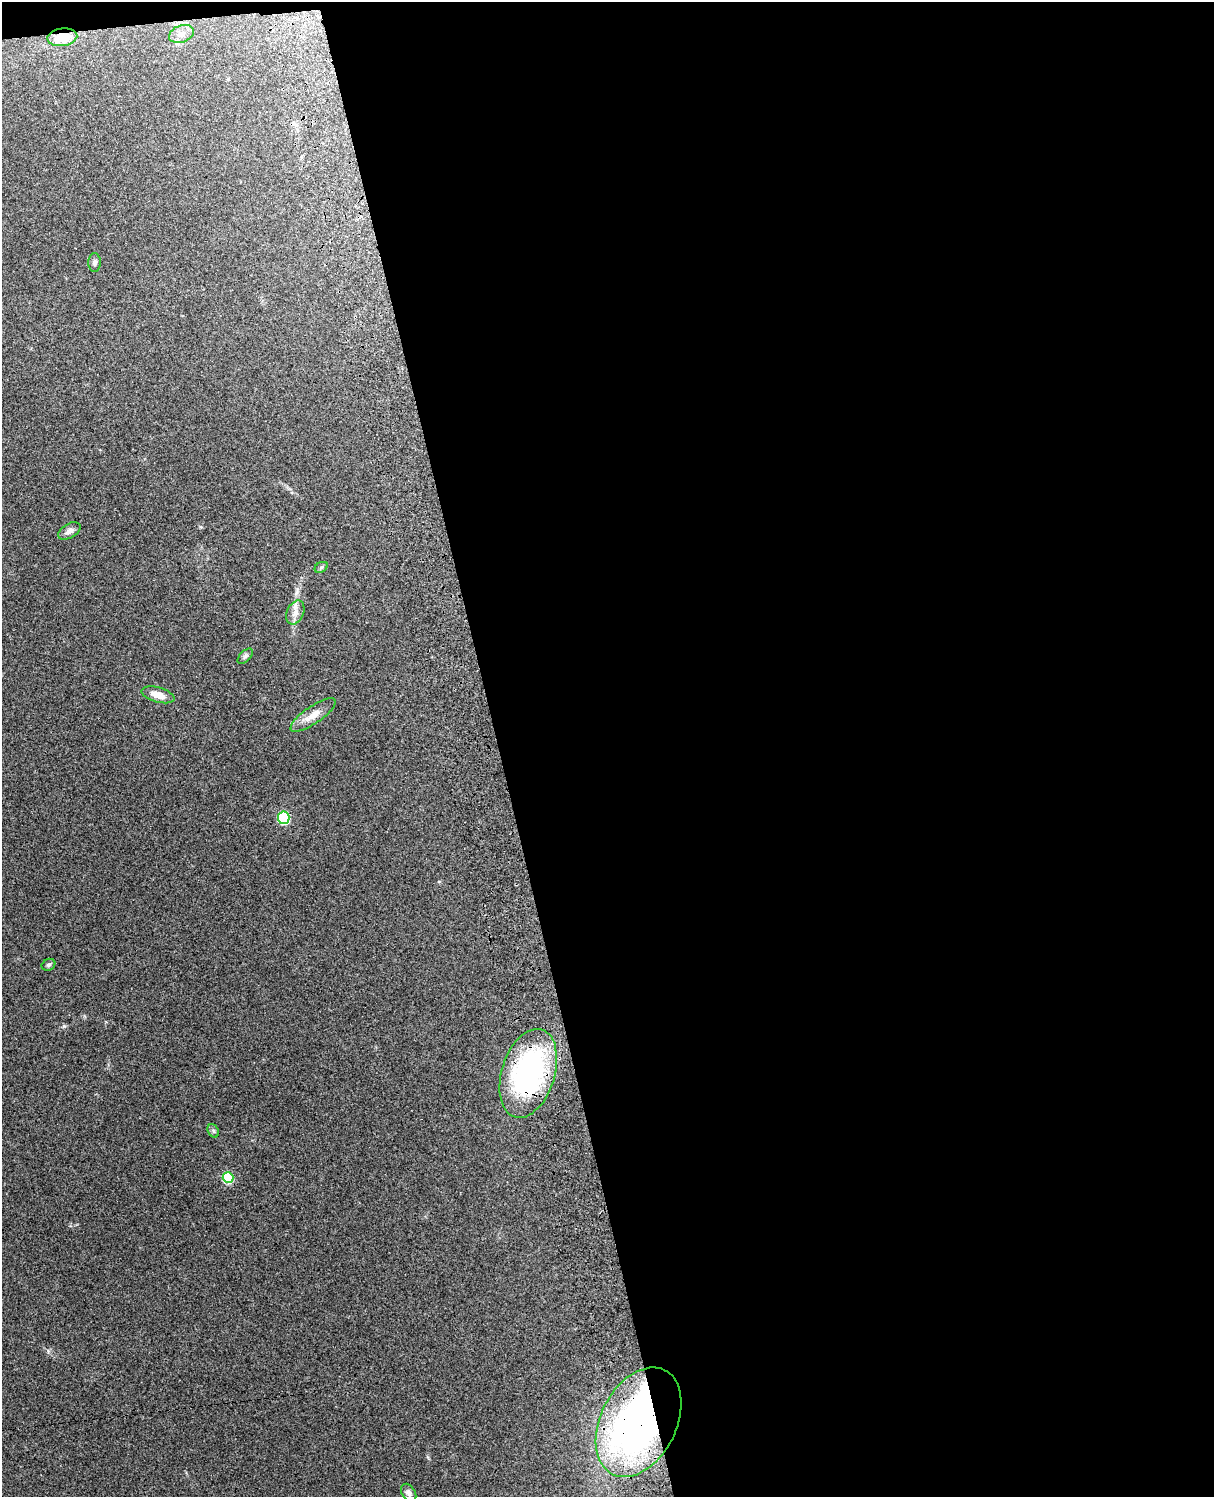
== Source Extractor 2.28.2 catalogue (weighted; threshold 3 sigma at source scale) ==
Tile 4 of 4 x 3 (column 4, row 1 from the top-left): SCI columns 3756-4967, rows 3156-4650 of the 5087 x 4928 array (HDU 1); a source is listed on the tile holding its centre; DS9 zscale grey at full resolution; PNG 1216 x 1499 px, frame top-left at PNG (2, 2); each listed source drawn as its Kron ellipse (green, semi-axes under 4 px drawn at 4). Shown black and unused: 59% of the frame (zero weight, under 3 of 4 exposures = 6% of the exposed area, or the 3 px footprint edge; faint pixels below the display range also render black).
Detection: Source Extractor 2.28.2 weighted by HDU 2 'WHT'; one run over the whole footprint, this tile lists its part. Background 0.281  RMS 0.0092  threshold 0.0415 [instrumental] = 3 sigma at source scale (4.5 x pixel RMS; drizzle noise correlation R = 1.50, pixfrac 1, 0.05/0.05 arcsec/px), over >= 5 px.
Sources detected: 18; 2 inside a brighter listed object's ellipse — not listed separately; the other 16 listed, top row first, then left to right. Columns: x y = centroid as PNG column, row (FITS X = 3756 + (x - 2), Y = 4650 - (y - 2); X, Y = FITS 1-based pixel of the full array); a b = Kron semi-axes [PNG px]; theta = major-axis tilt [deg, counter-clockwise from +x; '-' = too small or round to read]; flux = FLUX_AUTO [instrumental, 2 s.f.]
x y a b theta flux
181 34 13 8 20 6.4
62 37 15 8 9 20
95 262 9 6 90 2.4
69 531 12 7 31 4.5
321 567 7 5 29 1.6
295 612 12 8 66 5.9
245 656 9 5 45 2
158 695 17 7 -16 9.6
313 715 27 8 34 12
284 818 6 6 - 67
48 965 7 5 30 1.9
528 1073 46 26 73 180
213 1131 7 5 -60 1.6
228 1178 5 5 - 55
639 1422 58 38 63 420
409 1493 10 6 -57 3.3
Overlapping masked pixels (flux is a lower limit): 3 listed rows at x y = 62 37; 528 1073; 639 1422
Unlisted compact peaks at least as high as the median listed source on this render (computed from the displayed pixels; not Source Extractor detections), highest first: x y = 64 1026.